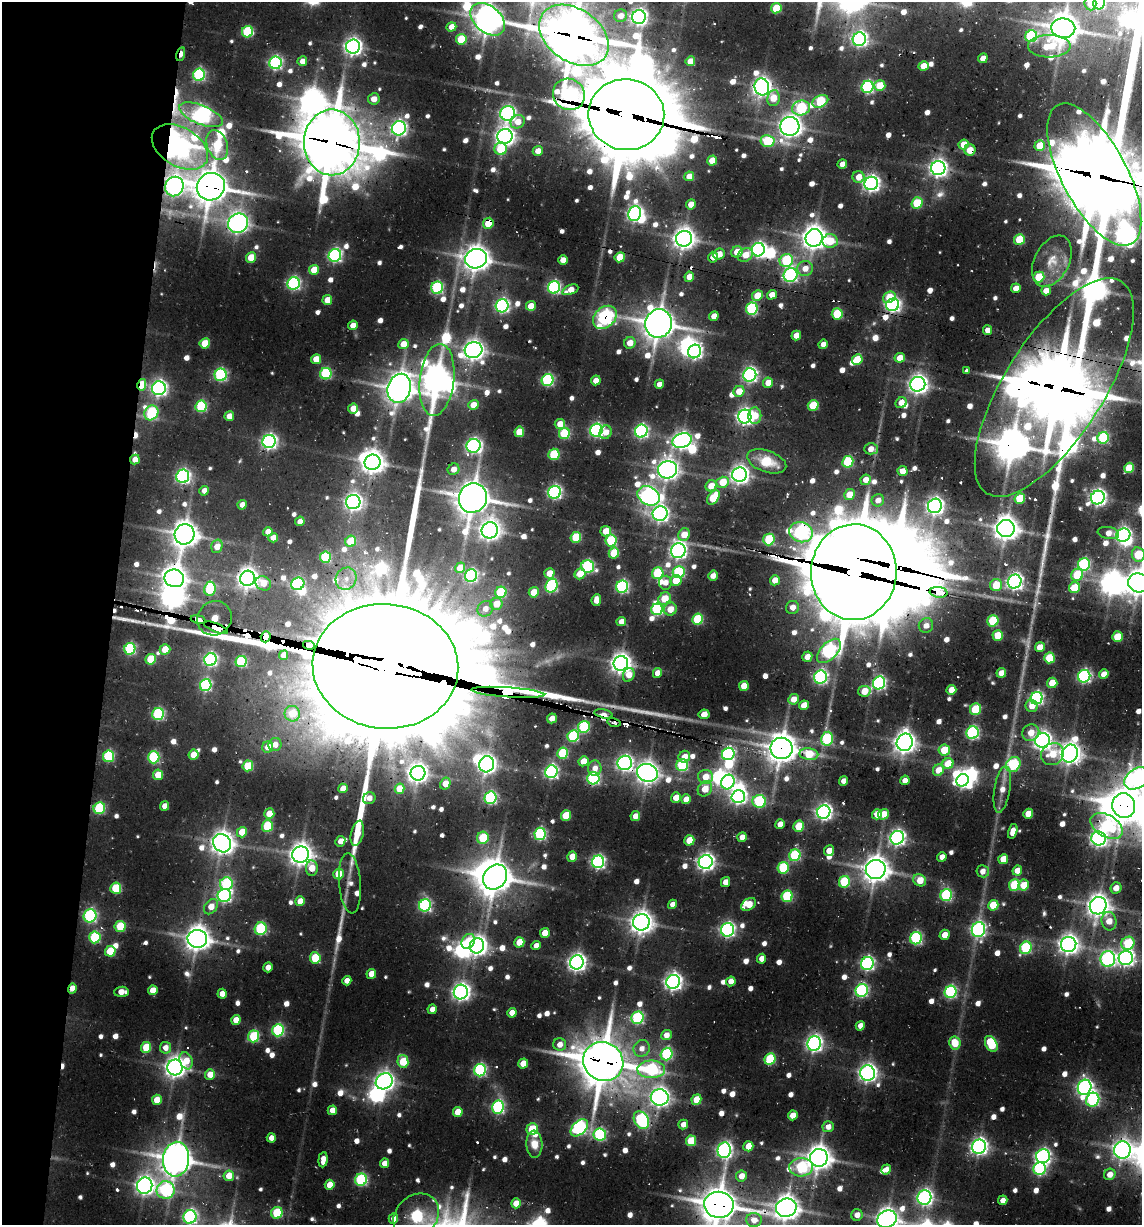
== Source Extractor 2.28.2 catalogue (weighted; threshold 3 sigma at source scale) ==
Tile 9 of 4 x 4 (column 1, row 3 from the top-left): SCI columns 981-2120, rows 1226-2448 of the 5654 x 5023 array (HDU 1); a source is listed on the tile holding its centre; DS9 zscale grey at full resolution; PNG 1144 x 1227 px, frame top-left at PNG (2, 2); each listed source drawn as its Kron ellipse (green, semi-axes under 4 px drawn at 4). Shown black and unused: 10% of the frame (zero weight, under 2 of 3 exposures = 18% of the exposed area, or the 3 px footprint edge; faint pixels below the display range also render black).
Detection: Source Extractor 2.28.2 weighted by HDU 2 'WHT'; one run over the whole footprint, this tile lists its part. Background 0.102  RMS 0.0093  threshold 0.0421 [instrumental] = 3 sigma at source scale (4.5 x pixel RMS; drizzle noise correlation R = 1.50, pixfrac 1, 0.05/0.05 arcsec/px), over >= 5 px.
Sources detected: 921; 25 too faint to see at this stretch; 37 inside a brighter object's white glare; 16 cosmic-ray / hot-pixel residue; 5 long thin detections or spike segments (spike, bleed or trail) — neither listed nor drawn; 15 inside a brighter listed object's ellipse — not listed separately; of the other 823, all 500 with FLUX_AUTO >= 9.96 (the completeness limit of this list) listed and drawn (323 fainter detections not listed), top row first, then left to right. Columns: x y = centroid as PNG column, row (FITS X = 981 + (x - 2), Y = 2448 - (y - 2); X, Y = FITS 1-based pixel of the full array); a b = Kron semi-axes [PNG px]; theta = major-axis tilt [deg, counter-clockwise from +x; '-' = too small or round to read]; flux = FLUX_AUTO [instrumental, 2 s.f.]
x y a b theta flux
1099 3 6 6 - 140
1090 4 6 6 - 16
776 8 5 5 - 53
620 16 6 6 - 11
639 17 7 6 - 480
488 19 20 13 -39 1700
451 27 5 4 - 13
1063 28 12 9 -8 1800
247 32 6 5 - 110
574 35 38 26 -34 4600
1031 36 6 5 - 130
461 39 5 5 - 54
859 39 7 6 - 420
1049 46 21 11 0 36
353 47 7 7 - 580
181 54 7 4 74 24
983 58 5 4 - 13
302 61 5 5 - 11
690 61 5 4 - 16
275 63 6 6 - 260
924 66 5 5 - 22
199 75 6 6 - 180
880 85 5 5 - 33
762 87 8 7 - 750
868 87 6 6 - 200
569 94 16 15 - 300
773 98 8 6 80 25
374 99 6 5 - 12
820 101 8 5 27 85
801 108 9 7 15 110
508 113 7 7 - 380
201 115 23 9 -23 520
626 115 38 35 -6 13000
518 122 7 6 - 17
790 126 9 9 - 1000
399 128 7 7 - 380
505 136 8 7 - 680
768 141 7 6 - 76
332 142 33 28 90 5400
964 144 5 5 - 23
217 145 15 10 -70 73
1040 145 5 5 - 32
180 147 30 19 -30 570
501 149 6 6 - 60
970 150 5 5 - 19
538 151 5 5 - 13
712 161 5 4 - 22
842 164 5 5 - 12
938 168 7 7 - 600
1094 175 79 32 -62 10000
689 176 5 4 - 13
859 177 6 6 - 17
871 183 7 6 - 500
174 187 10 9 - 550
211 187 14 13 - 2300
917 203 5 5 - 62
691 204 5 4 - 14
635 214 8 6 72 410
238 223 10 9 - 850
488 223 5 5 - 37
814 238 9 8 - 1300
684 239 8 8 - 990
1019 240 5 5 - 50
830 241 7 7 - 38
758 250 7 6 - 370
737 252 6 5 - 19
719 254 6 5 - 16
335 255 6 6 - 270
745 255 8 6 34 18
251 257 5 5 - 30
620 257 5 5 - 35
713 257 5 5 - 11
476 259 11 9 20 1400
563 260 5 4 - 16
786 261 7 6 - 100
1052 261 27 17 63 25
805 268 8 7 - 13
314 270 5 5 - 27
791 275 7 6 - 260
689 277 5 5 - 16
1039 277 5 5 - 41
294 283 6 6 - 230
554 287 6 6 - 230
437 288 6 6 - 150
1016 288 5 4 - 15
570 290 8 4 23 17
1046 290 5 4 - 13
757 295 6 5 - 26
772 295 5 4 - 13
889 297 6 5 - 32
327 300 5 5 - 21
893 305 6 6 - 350
502 306 7 6 - 300
531 306 5 4 - 18
752 309 6 5 - 140
837 314 5 5 - 69
714 316 5 4 - 15
605 317 13 10 43 190
659 323 14 13 - 2100
353 325 5 4 - 14
987 330 5 4 - 11
796 335 5 4 - 16
205 343 5 5 - 37
630 343 6 5 - 16
403 344 5 5 - 18
823 344 5 4 - 11
473 350 9 8 - 860
695 351 7 6 - 330
900 358 5 5 - 16
316 359 5 5 - 22
857 360 5 5 - 40
966 371 4 3 - 25
326 374 6 5 - 120
221 375 6 6 - 200
750 375 7 6 - 360
437 380 36 17 83 1700
547 380 6 5 - 170
596 380 5 4 - 15
768 383 5 5 - 18
659 384 5 4 - 10
918 384 7 7 - 700
142 385 6 4 77 43
1054 387 125 49 57 12000
159 388 7 7 - 430
399 388 15 11 75 1700
739 391 6 5 - 19
901 403 6 5 - 14
473 405 5 5 - 16
813 405 5 5 - 51
201 406 6 5 - 120
353 409 5 5 - 20
151 413 8 6 55 110
229 416 5 4 - 17
755 416 8 6 -88 20
745 417 7 6 - 530
560 424 5 5 - 17
596 430 6 6 - 260
641 431 6 6 - 260
519 432 5 5 - 34
606 432 7 6 - 14
564 433 6 5 - 86
1103 438 6 5 - 110
269 441 7 6 - 370
682 441 10 7 22 570
473 446 7 7 - 370
871 449 7 5 -2 12
554 454 6 5 - 74
135 460 5 4 - 17
767 461 20 10 -19 38
372 462 8 7 - 1100
848 462 6 5 - 97
1129 468 5 5 - 42
454 469 6 5 - 11
668 470 9 8 - 930
902 471 5 5 - 14
739 475 7 7 - 640
183 476 7 6 - 330
866 480 5 5 - 14
723 482 6 5 - 29
711 486 6 5 - 20
204 491 5 4 - 11
555 492 6 6 - 290
849 495 5 5 - 21
649 496 11 9 -29 590
1098 497 7 6 - 490
473 498 15 14 - 2200
713 498 8 5 53 55
1020 498 5 5 - 50
878 500 6 6 - 11
353 502 7 7 - 520
242 505 5 4 - 11
935 506 7 7 - 570
660 514 7 7 - 470
300 521 5 4 - 10
1006 529 9 8 - 1400
490 530 8 8 - 830
606 531 5 5 - 24
268 532 5 4 - 12
801 532 12 10 -16 350
1108 533 11 6 -10 13
184 534 10 9 - 1400
684 534 6 5 - 20
1123 535 7 6 - 360
576 537 5 5 - 68
273 538 5 4 - 11
769 539 6 5 - 81
611 540 6 5 - 93
351 541 6 5 - 39
217 546 7 5 74 16
678 551 7 7 - 510
614 553 5 5 - 49
1138 555 7 6 - 61
325 557 5 5 - 81
1084 564 6 6 - 150
588 567 6 6 - 170
460 568 5 5 - 22
679 572 6 6 - 110
854 572 48 42 87 16000
549 573 5 5 - 19
658 573 6 5 - 91
580 574 6 5 - 27
1077 575 6 6 - 55
471 576 6 6 - 190
713 576 5 4 - 11
174 578 10 9 - 1200
247 578 8 7 - 870
346 579 11 10 - 11
775 580 5 5 - 16
676 581 5 5 - 23
1015 581 7 6 - 460
263 583 8 7 - 18
665 583 7 6 - 11
1138 583 10 9 - 1500
298 584 7 6 - 150
996 585 6 6 - 37
551 586 7 5 63 180
622 587 6 6 - 210
1074 588 6 5 - 45
210 589 7 5 82 92
501 592 6 5 - 85
534 592 5 5 - 26
939 592 9 5 -6 860
665 599 7 5 50 33
596 600 6 4 84 12
496 604 6 6 - 22
792 607 7 6 - 11
485 609 8 7 - 11
657 609 6 5 - 140
670 609 6 6 - 17
214 618 18 16 41 970
198 619 7 3 -11 1000
698 619 5 5 - 83
621 621 5 4 - 16
993 621 6 5 - 84
926 625 7 7 - 10
216 628 12 3 -21 1200
998 635 5 5 - 39
266 637 6 5 - 1700
1117 637 5 5 - 37
309 645 6 4 -12 1100
1040 647 5 5 - 23
130 649 6 5 - 140
165 649 5 5 - 19
829 651 15 8 46 290
284 655 5 4 - 14
807 657 5 5 - 12
1049 658 5 5 - 54
151 659 5 5 - 50
210 659 6 6 - 250
241 662 6 5 - 110
621 663 7 7 - 850
385 666 73 62 -5 80000
657 673 5 4 - 10
1001 673 5 4 - 16
1104 674 5 4 - 15
629 675 7 5 63 16
1084 676 6 6 - 250
821 677 7 6 - 280
879 683 6 6 - 240
1052 683 5 5 - 30
206 685 6 5 - 160
744 686 5 4 - 26
951 690 5 5 - 21
864 691 6 5 - 25
508 692 36 5 -4 1800
1037 698 6 6 - 260
794 699 5 5 - 15
804 705 5 4 - 19
1032 706 6 6 - 12
975 709 6 5 - 61
158 714 6 5 - 150
292 714 8 7 - 34
604 714 9 4 -12 10
704 714 5 4 - 17
552 718 5 4 - 12
614 722 7 4 -14 26
584 727 6 6 - 120
973 733 6 6 - 220
1031 733 9 8 - 17
573 736 6 5 - 130
827 739 7 6 - 110
1042 740 7 7 - 620
905 742 9 8 - 1000
275 744 7 6 - 11
268 747 6 5 - 14
782 748 11 10 - 1700
944 750 6 5 - 38
563 753 6 5 - 85
1070 753 9 8 - 990
728 754 6 6 - 230
809 754 9 5 -6 46
1052 754 12 10 38 29
194 755 5 5 - 27
108 756 6 5 - 110
154 757 6 5 - 130
684 757 6 5 - 14
583 761 5 5 - 18
625 763 7 7 - 400
487 764 8 7 - 630
948 764 6 5 - 35
1013 764 8 7 - 130
682 765 6 6 - 130
248 766 5 5 - 58
595 768 8 6 87 11
938 770 6 5 - 20
551 772 6 6 - 280
418 773 7 7 - 690
647 773 10 8 -19 1000
158 775 5 5 - 32
705 777 7 7 - 20
593 778 6 6 - 200
1137 778 14 9 31 580
905 780 5 4 - 11
963 780 6 6 - 340
844 781 5 4 - 10
728 782 7 6 - 250
445 784 6 5 - 17
343 788 5 4 - 13
399 789 5 4 - 26
705 789 8 6 56 23
1002 789 23 8 81 15
738 797 7 6 - 390
369 798 6 5 - 11
490 798 6 6 - 190
676 798 5 5 - 17
686 799 5 5 - 14
759 801 7 6 - 140
165 806 5 4 - 14
1124 806 12 11 - 2400
99 808 6 5 - 100
824 812 7 6 - 450
269 814 5 5 - 28
877 814 5 5 - 24
884 814 5 5 - 19
1028 814 5 4 - 23
566 815 5 5 - 38
635 816 5 4 - 13
780 824 5 4 - 16
267 826 6 5 - 68
799 826 6 5 - 39
1107 826 17 11 -31 110
1013 831 7 4 75 13
242 832 5 5 - 26
357 833 13 6 77 21
540 834 6 5 - 160
742 837 5 4 - 12
483 838 6 6 - 46
897 838 7 6 - 420
1099 838 7 7 - 490
689 840 5 5 - 33
340 841 5 5 - 10
222 843 10 8 -53 1100
829 851 5 5 - 12
301 854 8 8 - 1000
795 855 6 5 - 110
572 857 5 4 - 20
942 857 5 4 - 11
1003 859 5 5 - 23
598 862 6 6 - 300
706 862 7 6 - 540
312 868 8 6 89 20
783 868 6 5 - 92
876 869 10 9 - 1500
1017 870 5 4 - 16
983 871 6 6 - 10
338 874 5 5 - 32
495 877 13 11 51 2200
920 880 7 5 -34 24
726 882 5 4 - 13
844 882 6 5 - 84
350 883 30 11 -85 12
226 884 6 6 - 120
1014 885 6 5 - 84
1024 885 5 5 - 26
116 888 5 5 - 65
1116 888 6 5 - 13
224 895 7 6 - 250
946 895 6 5 - 150
787 896 6 5 - 100
300 901 5 4 - 19
673 904 5 4 - 11
749 904 8 5 33 29
425 905 6 6 - 210
993 905 5 5 - 43
1098 906 9 8 - 1000
211 907 8 6 53 17
90 916 7 6 - 200
1109 921 9 7 -75 16
641 922 8 8 - 1100
120 926 5 5 - 57
261 929 6 6 - 120
728 930 7 6 - 350
978 930 7 6 - 340
545 933 5 4 - 22
945 935 5 5 - 14
95 937 6 5 - 110
916 938 6 6 - 170
197 939 10 9 - 1300
468 941 8 6 57 32
519 942 5 5 - 30
1128 943 7 6 - 80
1069 944 8 7 - 800
477 946 7 7 - 760
536 946 5 4 - 10
1026 948 6 5 - 130
110 951 5 5 - 51
315 958 5 5 - 62
1126 958 7 7 - 470
761 959 5 4 - 11
1108 959 8 7 - 330
577 962 7 6 - 590
867 963 6 6 - 280
268 967 5 4 - 12
371 974 5 4 - 17
347 981 5 4 - 11
731 981 5 4 - 15
673 982 7 6 - 550
72 988 5 4 - 15
153 990 5 4 - 20
862 990 6 6 - 200
121 992 7 5 4 14
461 992 7 7 - 560
951 992 6 6 - 190
222 994 5 4 - 17
432 1009 5 4 - 10
512 1013 5 4 - 13
637 1018 6 6 - 160
236 1020 5 4 - 18
860 1026 5 4 - 11
278 1030 6 5 - 150
666 1035 5 5 - 12
254 1036 6 5 - 87
955 1043 6 5 - 29
560 1044 6 6 - 11
814 1044 7 6 - 480
991 1044 8 5 -62 75
146 1047 5 5 - 42
165 1048 6 5 - 12
642 1048 8 8 - 10
667 1054 6 6 - 130
770 1059 6 5 - 83
186 1061 9 6 -69 21
403 1061 6 5 - 49
603 1061 20 19 - 3900
523 1063 5 5 - 21
175 1067 8 7 - 870
651 1069 14 8 -1 140
480 1070 6 6 - 190
867 1073 7 7 - 610
210 1075 5 5 - 17
384 1081 9 7 37 690
1085 1087 8 6 67 430
660 1097 9 8 - 780
696 1099 5 5 - 26
157 1100 5 5 - 22
1093 1100 7 6 - 200
498 1107 6 6 - 210
332 1110 5 4 - 16
458 1112 5 5 - 26
793 1115 5 5 - 18
641 1120 9 7 -57 180
683 1124 5 4 - 10
828 1127 6 5 - 10
579 1128 10 6 44 260
532 1129 6 5 - 44
600 1134 6 6 - 160
271 1138 5 4 - 11
691 1141 5 5 - 44
534 1144 13 8 -87 17
748 1146 5 5 - 24
979 1147 7 7 - 510
724 1150 8 6 83 410
1122 1150 8 8 - 610
1043 1156 7 6 - 340
819 1158 9 9 - 1300
176 1159 17 13 83 2100
323 1160 8 4 85 12
384 1163 5 4 - 11
801 1167 12 9 2 120
886 1169 5 4 - 11
1040 1169 6 6 - 200
1110 1174 6 5 - 13
229 1176 5 5 - 22
741 1176 5 5 - 15
361 1180 6 6 - 150
330 1185 5 5 - 21
145 1186 8 7 - 690
166 1190 9 9 - 180
924 1197 7 7 - 400
1003 1200 5 4 - 11
516 1203 5 5 - 18
719 1205 15 13 -8 2700
786 1208 10 9 - 1300
277 1213 6 6 - 61
857 1215 6 5 - 10
416 1216 25 20 43 190
190 1217 7 6 - 270
393 1219 5 4 - 12
887 1219 10 8 26 1000
754 1220 8 7 - 14
Overlapping masked pixels (flux is a lower limit): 55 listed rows (the first 20) at x y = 574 35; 181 54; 569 94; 201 115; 626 115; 768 141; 332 142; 180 147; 970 150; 1094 175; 174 187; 211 187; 238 223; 488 223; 758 250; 620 257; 893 305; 605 317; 142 385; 1054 387
Isophote crosses this tile's border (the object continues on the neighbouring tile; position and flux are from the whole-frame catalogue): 13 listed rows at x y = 1099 3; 1090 4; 488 19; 574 35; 1094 175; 1138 555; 1138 583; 1137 778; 719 1205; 786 1208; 416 1216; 190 1217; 887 1219